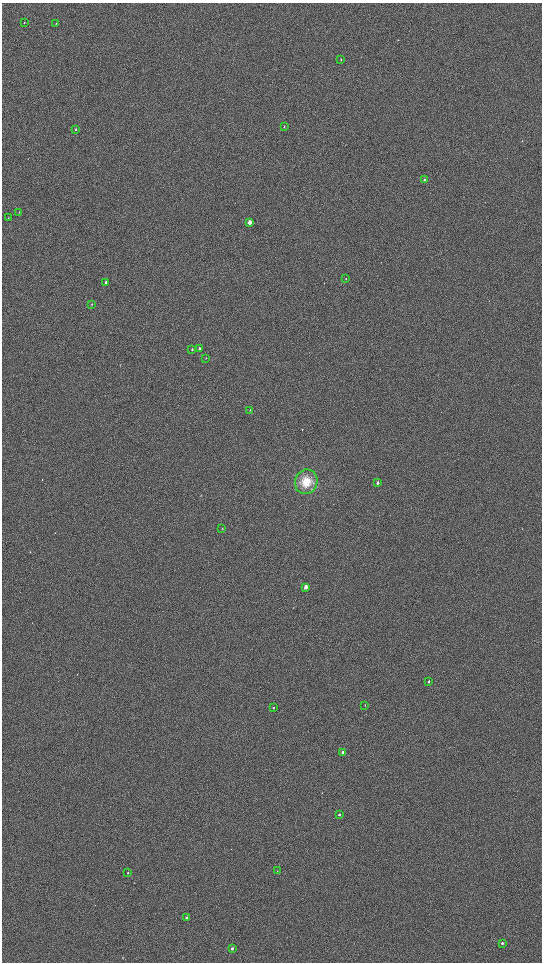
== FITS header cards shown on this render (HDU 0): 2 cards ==
NAXIS1  =                 1080 / length of data axis 1
NAXIS2  =                 1920 / length of data axis 2

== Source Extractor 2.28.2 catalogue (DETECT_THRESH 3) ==
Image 1080 x 1920 px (HDU 0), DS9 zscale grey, zoomed out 1/2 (1 PNG px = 2 x 2 image px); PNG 544 x 964 px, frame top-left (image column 1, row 1919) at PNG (2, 3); each listed source drawn as its Kron ellipse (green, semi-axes under 4 px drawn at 4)
Background 897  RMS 120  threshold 364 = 3 sigma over >= 5 px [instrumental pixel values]
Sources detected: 30; all 30 listed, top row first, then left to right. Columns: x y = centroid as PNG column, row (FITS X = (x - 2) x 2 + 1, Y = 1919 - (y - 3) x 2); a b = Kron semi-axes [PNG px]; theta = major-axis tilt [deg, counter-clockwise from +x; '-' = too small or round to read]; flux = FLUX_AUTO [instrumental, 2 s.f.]
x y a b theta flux
24 23 2 2 - 9900
56 24 3 2 - 18000
341 59 2 2 - 15000
284 126 3 2 - 14000
76 129 3 2 - 14000
424 180 3 2 - 27000
19 212 3 1 - 8400
8 218 2 2 - 10000
250 222 3 2 - 190000
346 279 2 2 - 8800
106 282 3 2 - 34000
92 304 3 2 - 13000
199 348 4 3 - 31000
192 350 3 2 - 19000
206 358 3 2 - 8300
250 410 3 2 - 8000
306 482 12 11 - 430000
378 483 3 2 - 44000
222 528 3 2 - 9500
306 587 3 2 - 180000
429 681 2 2 - 21000
365 705 2 2 - 9100
273 708 2 2 - 20000
343 752 3 2 - 49000
339 814 3 2 - 41000
277 871 2 2 - 8200
128 873 2 2 - 17000
187 918 2 2 - 110000
502 943 2 2 - 41000
232 948 2 2 - 63000